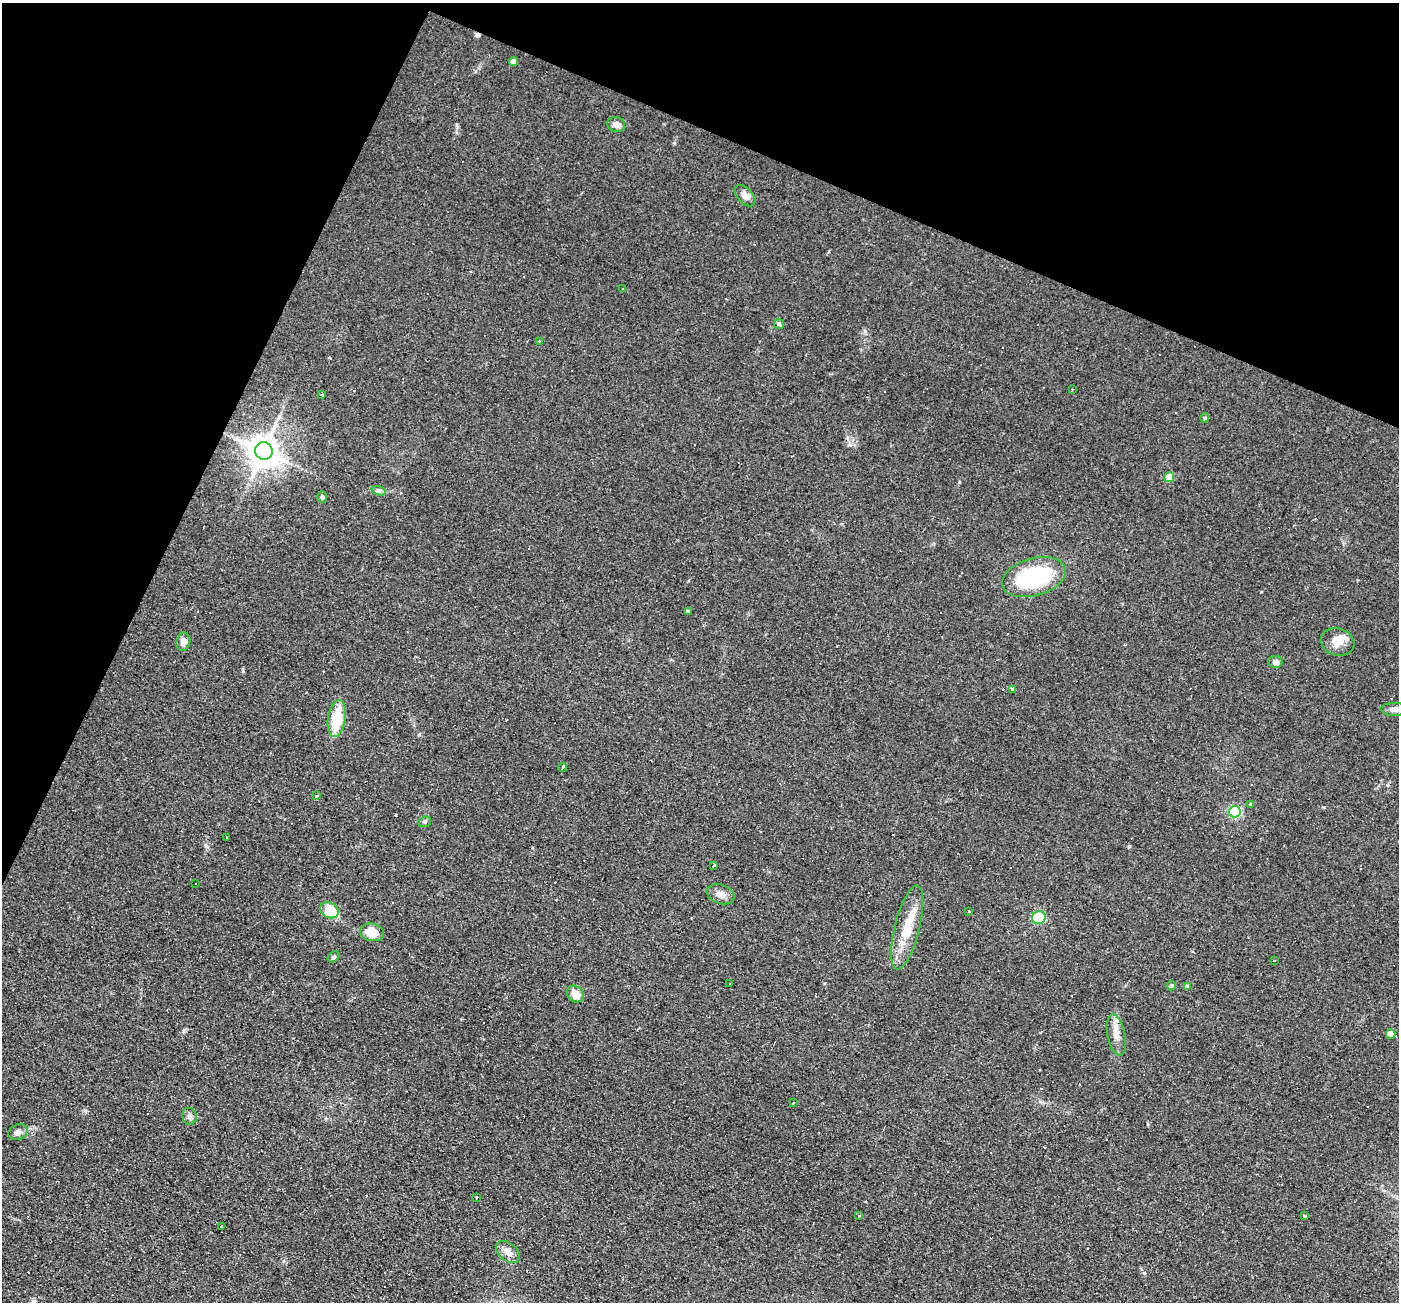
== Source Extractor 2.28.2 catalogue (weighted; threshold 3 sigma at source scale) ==
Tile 2 of 4 x 4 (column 2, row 1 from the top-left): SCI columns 1399-2795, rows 4168-5467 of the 5590 x 5602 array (HDU 1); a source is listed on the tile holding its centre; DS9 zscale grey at full resolution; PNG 1401 x 1304 px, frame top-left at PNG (2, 3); each listed source drawn as its Kron ellipse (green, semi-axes under 4 px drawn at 4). Shown black and unused: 22% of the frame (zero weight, under 2 of 3 exposures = <1% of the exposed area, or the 3 px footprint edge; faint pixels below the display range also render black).
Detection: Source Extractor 2.28.2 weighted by HDU 2 'WHT'; one run over the whole footprint, this tile lists its part. Background 0.0814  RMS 0.0088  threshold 0.0394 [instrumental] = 3 sigma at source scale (4.5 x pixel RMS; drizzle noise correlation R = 1.50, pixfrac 1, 0.05/0.05 arcsec/px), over >= 5 px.
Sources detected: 70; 17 cosmic-ray / hot-pixel residue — neither listed nor drawn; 2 inside a brighter listed object's ellipse — not listed separately; the other 51 listed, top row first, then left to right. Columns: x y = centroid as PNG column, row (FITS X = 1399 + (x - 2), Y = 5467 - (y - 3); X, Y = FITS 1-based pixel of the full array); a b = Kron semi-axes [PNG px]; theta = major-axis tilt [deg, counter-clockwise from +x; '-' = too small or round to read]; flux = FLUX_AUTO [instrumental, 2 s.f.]
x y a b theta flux
513 61 4 4 - 4.7
616 125 9 7 -18 4.3
745 196 12 7 -48 6.2
623 289 3 2 - 0.88
779 324 5 5 - 1.4
539 342 3 2 - 1.3
1072 389 2 2 - 0.58
322 395 4 3 - 3.1
1205 418 5 4 - 1
264 451 9 8 - 1700
1169 477 5 5 - 22
379 491 7 4 -19 2
322 497 6 5 - 1.5
1034 577 33 19 16 96
688 612 4 3 - 2.1
183 642 9 7 80 5.7
1337 642 17 13 -16 11
1275 662 7 6 - 3.1
1013 689 3 3 - 20
1394 709 14 6 -1 4.7
337 718 18 9 80 32
563 767 4 3 - 2.7
316 796 4 3 - 1.9
1251 805 4 3 - 22
1235 812 6 5 - 100
425 822 6 5 - 1.5
226 837 3 2 - 0.78
713 865 3 3 - 3.9
196 884 3 3 - 1.6
721 894 14 9 -19 6.3
329 910 9 7 -29 28
969 912 3 3 - 1.8
1039 918 7 6 - 30
907 927 43 12 76 27
372 932 12 8 -13 14
334 957 7 4 40 1.5
1274 960 3 2 - 0.61
730 984 3 3 - 1.2
1171 986 5 4 - 1.8
1187 987 4 4 - 3.7
575 994 9 7 -45 9.8
1391 1034 5 5 - 14
1116 1035 21 9 -79 9.2
793 1103 3 2 - 0.67
189 1116 8 7 - 2.9
18 1132 10 7 23 3.9
477 1197 3 3 - 3.6
859 1216 3 2 - 1.3
1304 1216 3 3 - 4.1
221 1227 3 3 - 6.7
508 1252 14 9 -40 6.5
Overlapping masked pixels (flux is a lower limit): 1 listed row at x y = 1116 1035
Isophote crosses this tile's border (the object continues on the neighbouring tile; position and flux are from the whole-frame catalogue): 1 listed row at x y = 1394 709
Unlisted compact peaks at least as high as the median listed source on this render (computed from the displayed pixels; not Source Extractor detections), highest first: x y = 1129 846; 865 331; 206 846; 419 735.